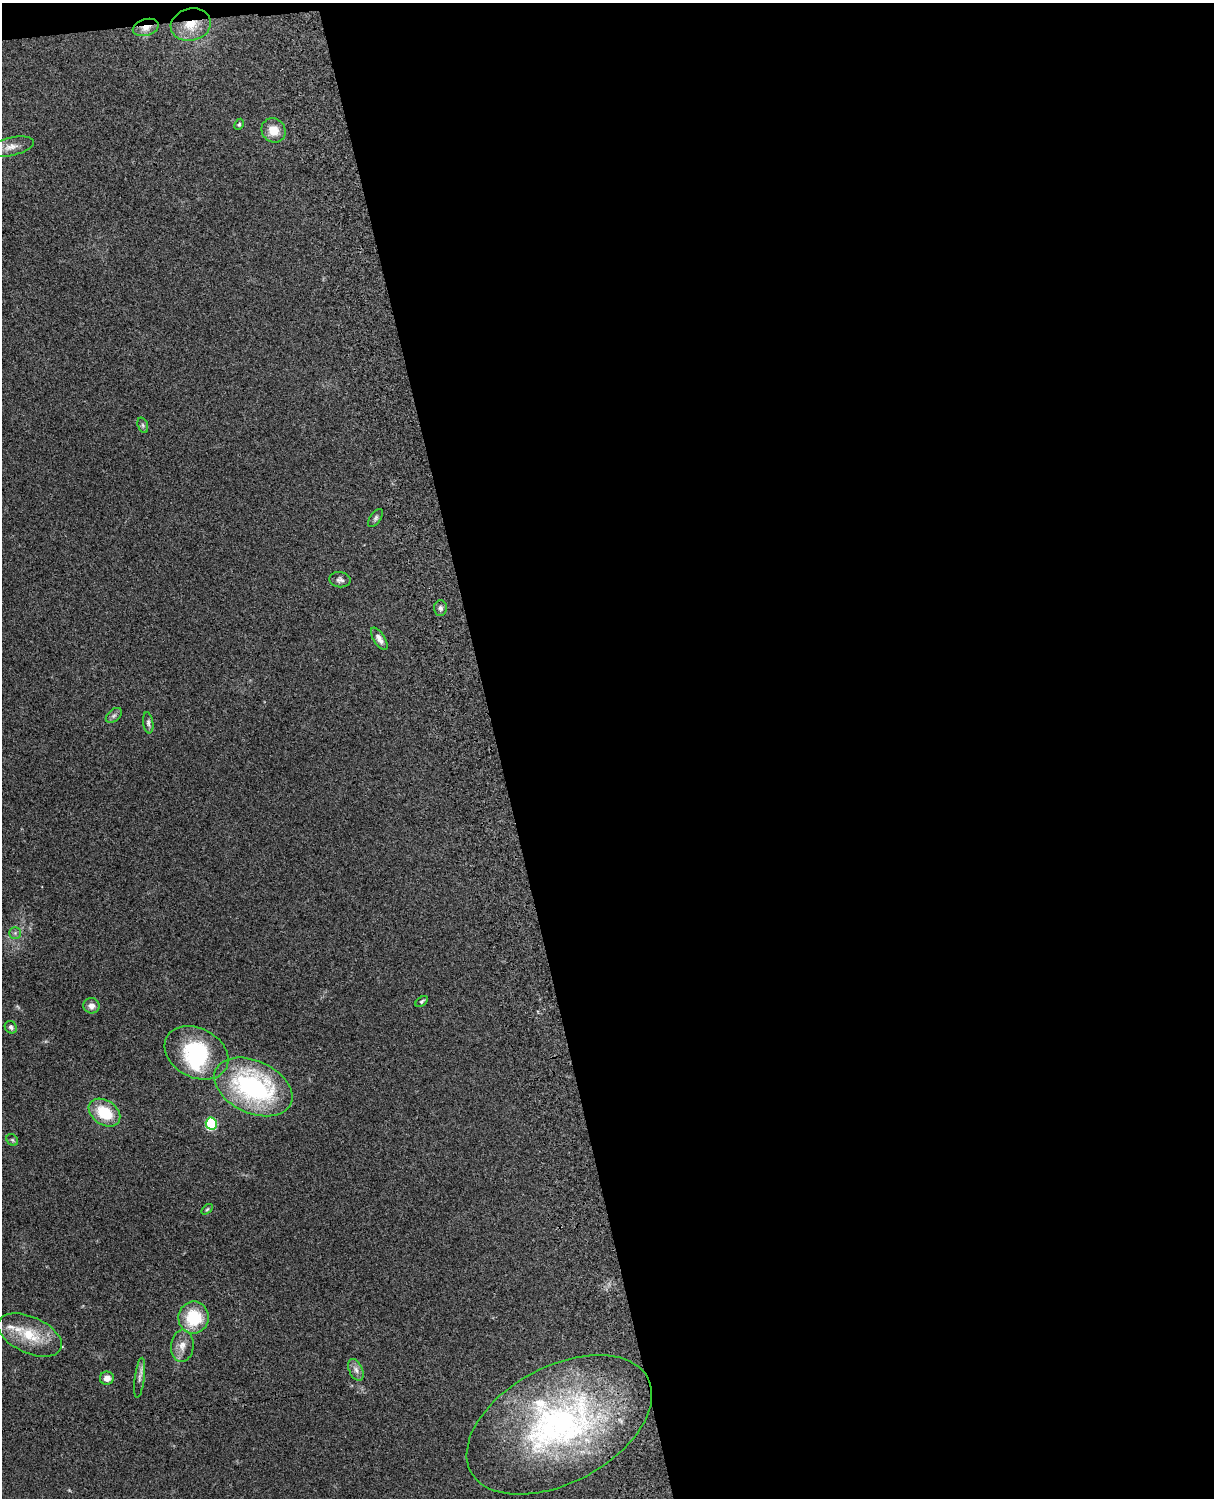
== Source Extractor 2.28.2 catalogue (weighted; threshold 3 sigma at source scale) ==
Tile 4 of 4 x 3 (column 4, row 1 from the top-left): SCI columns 3757-4968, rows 3155-4650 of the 5089 x 4927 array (HDU 1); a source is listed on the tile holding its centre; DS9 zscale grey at full resolution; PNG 1216 x 1500 px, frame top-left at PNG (2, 3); each listed source drawn as its Kron ellipse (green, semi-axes under 4 px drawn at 4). Shown black and unused: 60% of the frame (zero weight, under 3 of 4 exposures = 6% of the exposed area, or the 3 px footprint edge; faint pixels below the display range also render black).
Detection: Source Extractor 2.28.2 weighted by HDU 2 'WHT'; one run over the whole footprint, this tile lists its part. Background 0.277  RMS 0.0092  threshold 0.0412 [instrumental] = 3 sigma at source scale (4.5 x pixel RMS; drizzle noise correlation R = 1.50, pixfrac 1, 0.05/0.05 arcsec/px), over >= 5 px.
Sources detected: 32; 1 inside a brighter object's white glare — neither listed nor drawn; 2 inside a brighter listed object's ellipse — not listed separately; the other 29 listed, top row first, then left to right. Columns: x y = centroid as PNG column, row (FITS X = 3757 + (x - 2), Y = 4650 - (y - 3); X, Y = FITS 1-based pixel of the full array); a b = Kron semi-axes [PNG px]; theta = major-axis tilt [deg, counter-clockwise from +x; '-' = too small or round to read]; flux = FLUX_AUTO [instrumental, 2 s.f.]
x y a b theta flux
191 25 20 16 14 21
146 27 13 8 16 8.7
239 124 6 4 62 1.3
273 130 13 11 -48 13
11 147 23 9 13 8.6
143 425 8 5 -71 1.8
376 518 10 5 54 2.2
340 580 11 7 -8 3.3
440 608 7 6 - 2.6
379 639 12 6 -57 4.9
114 715 9 5 40 2.6
148 723 10 5 -82 2.4
15 933 5 5 - 1.8
422 1001 7 4 38 1.4
91 1006 8 8 - 5.2
11 1027 6 5 - 2.2
196 1053 34 24 -28 73
253 1087 41 26 -25 160
104 1113 17 12 -34 32
211 1124 6 5 - 72
12 1140 6 5 - 1.4
207 1209 6 3 37 1.1
193 1318 16 15 - 37
30 1335 34 18 -24 32
182 1346 16 11 84 8.7
356 1370 12 6 -66 4.4
107 1378 7 6 - 6
140 1378 20 5 83 4.2
559 1425 100 58 28 290
Overlapping masked pixels (flux is a lower limit): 2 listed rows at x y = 191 25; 146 27